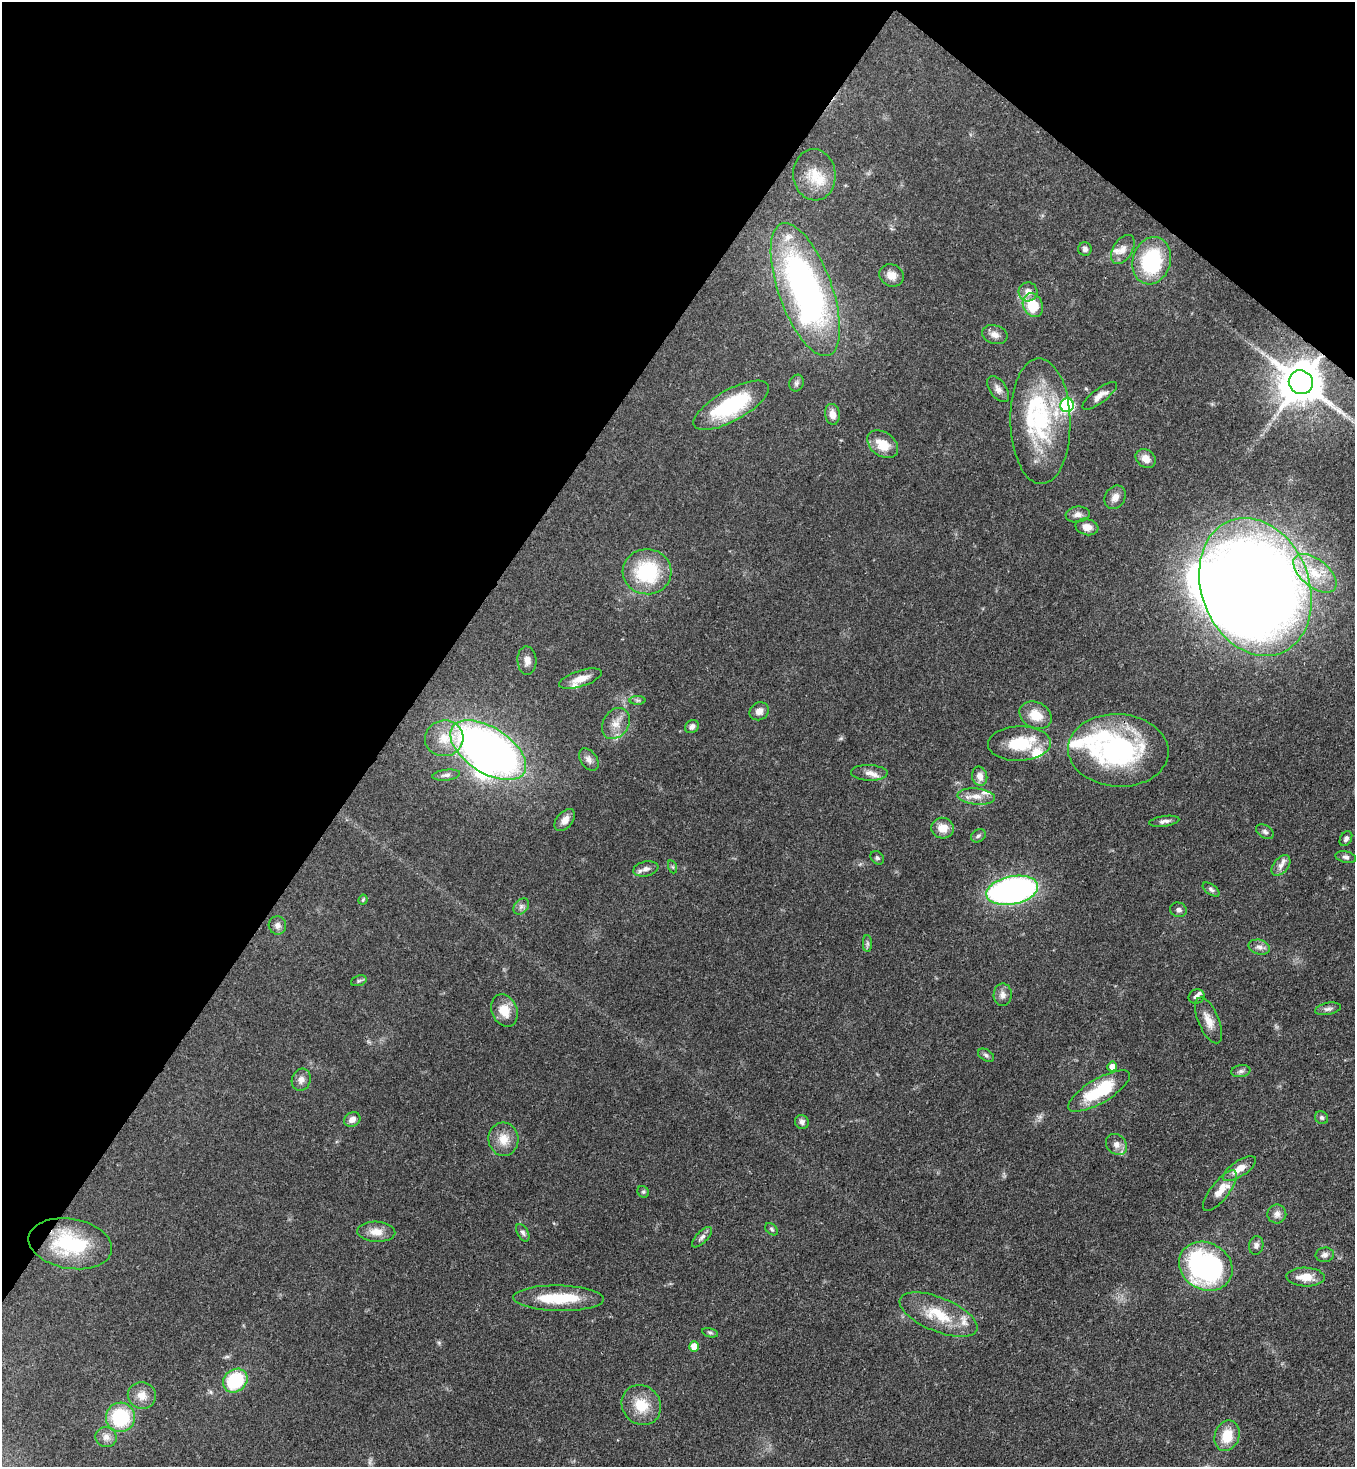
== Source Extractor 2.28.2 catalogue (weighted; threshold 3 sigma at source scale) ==
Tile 2 of 4 x 4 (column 2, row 1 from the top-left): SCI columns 1718-3070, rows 4455-5919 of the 6001 x 5978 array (HDU 1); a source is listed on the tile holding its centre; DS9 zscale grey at full resolution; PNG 1357 x 1469 px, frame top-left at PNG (2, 2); each listed source drawn as its Kron ellipse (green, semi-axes under 4 px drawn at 4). Shown black and unused: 34% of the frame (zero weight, under 3 of 4 exposures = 7% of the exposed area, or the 3 px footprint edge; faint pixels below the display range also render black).
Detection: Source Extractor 2.28.2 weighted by HDU 2 'WHT'; one run over the whole footprint, this tile lists its part. Background 0.0665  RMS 0.0038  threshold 0.017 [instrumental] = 3 sigma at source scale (4.5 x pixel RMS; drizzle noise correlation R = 1.50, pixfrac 1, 0.05/0.05 arcsec/px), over >= 5 px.
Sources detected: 115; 1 too faint to see at this stretch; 3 inside a brighter object's white glare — neither listed nor drawn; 12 inside a brighter listed object's ellipse — not listed separately; the other 99 listed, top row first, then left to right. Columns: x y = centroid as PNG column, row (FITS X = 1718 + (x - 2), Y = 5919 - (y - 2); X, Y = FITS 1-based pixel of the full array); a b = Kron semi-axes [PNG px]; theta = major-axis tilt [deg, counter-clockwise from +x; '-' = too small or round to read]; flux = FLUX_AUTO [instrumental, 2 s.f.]
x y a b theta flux
814 175 26 21 -85 10
1085 249 7 6 - 1.2
1123 250 16 9 58 3
1152 261 24 19 73 29
891 275 13 11 -26 3.2
805 290 70 26 -70 140
1028 292 9 9 - 3.1
1033 305 12 9 -64 12
995 335 13 9 -17 2.3
1301 382 12 11 - 1600
796 383 8 7 - 1.2
998 389 15 8 -55 2.2
1100 396 21 7 37 3.1
731 405 42 15 29 32
1067 405 7 6 - 53
832 414 10 7 -82 3.2
1040 421 63 30 -89 41
883 444 17 12 -36 7.1
1146 458 11 8 -35 3.4
1115 497 12 10 59 2.7
1078 514 12 8 7 2
1087 527 11 8 -14 3
647 572 24 22 -3 27
1315 573 25 13 -39 11
1255 587 71 53 -69 660
527 661 14 9 -87 2.7
580 679 22 8 18 4.4
637 700 8 4 0 0.69
759 711 10 8 34 2.4
1036 715 17 13 -26 6.7
616 723 16 12 57 4.7
692 727 7 6 - 1.6
444 738 19 18 - 8.3
1019 744 31 17 2 14
488 750 43 22 -33 220
1118 750 50 36 -3 62
589 760 12 8 -55 2
869 773 18 8 -2 2.8
446 775 14 5 7 1.5
980 776 10 7 -76 2.8
976 796 19 8 -5 3.8
565 820 13 8 49 2.5
1164 821 15 5 8 1.6
943 828 11 10 - 4.5
1265 832 10 6 -32 1
978 836 8 6 33 0.91
1346 839 8 5 59 1.1
1346 857 10 5 -14 1.2
877 858 8 5 -44 0.76
1281 865 12 7 51 2.1
673 867 6 4 -71 0.54
646 869 13 7 12 1.9
1012 890 26 14 12 130
1211 890 10 5 -37 0.99
363 900 5 4 - 0.42
521 906 9 6 49 1.3
1178 910 8 7 - 1.2
277 925 9 8 - 1.7
867 943 8 4 -90 0.83
1259 947 11 7 -15 1.8
359 981 8 5 20 0.78
1003 995 11 9 88 2.1
1196 996 8 7 - 1.3
1328 1009 13 6 11 1.4
505 1011 17 12 -67 6.3
1209 1020 24 10 -67 4.5
986 1055 9 5 -30 0.92
1112 1066 5 5 - 2.5
1241 1071 9 6 9 1.2
301 1080 11 9 71 2
1099 1091 35 12 30 19
1322 1118 7 6 - 0.84
352 1120 9 7 30 2.2
802 1122 7 6 - 1.3
503 1139 17 15 -84 5.4
1116 1144 11 9 -44 2.6
1239 1169 19 8 34 4.6
1220 1191 25 9 52 5.1
643 1192 6 5 - 0.62
1277 1214 9 9 - 2
772 1229 7 5 -42 0.68
376 1232 19 10 -3 4.3
523 1233 9 5 -60 0.99
702 1237 13 5 46 1.4
70 1244 42 25 -10 29
1256 1245 9 7 80 1.4
1325 1255 9 7 5 1.5
1206 1266 28 23 -29 77
1305 1277 19 9 -2 5.8
558 1298 45 13 -1 17
938 1315 41 17 -22 14
710 1333 8 4 -13 0.74
694 1346 5 5 - 5.2
235 1381 13 11 40 22
142 1396 14 13 - 4
641 1405 21 19 -51 9.5
120 1417 14 14 - 24
1227 1436 15 12 70 8.5
106 1437 11 10 - 2.3
Overlapping masked pixels (flux is a lower limit): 2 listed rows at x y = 1301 382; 1255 587